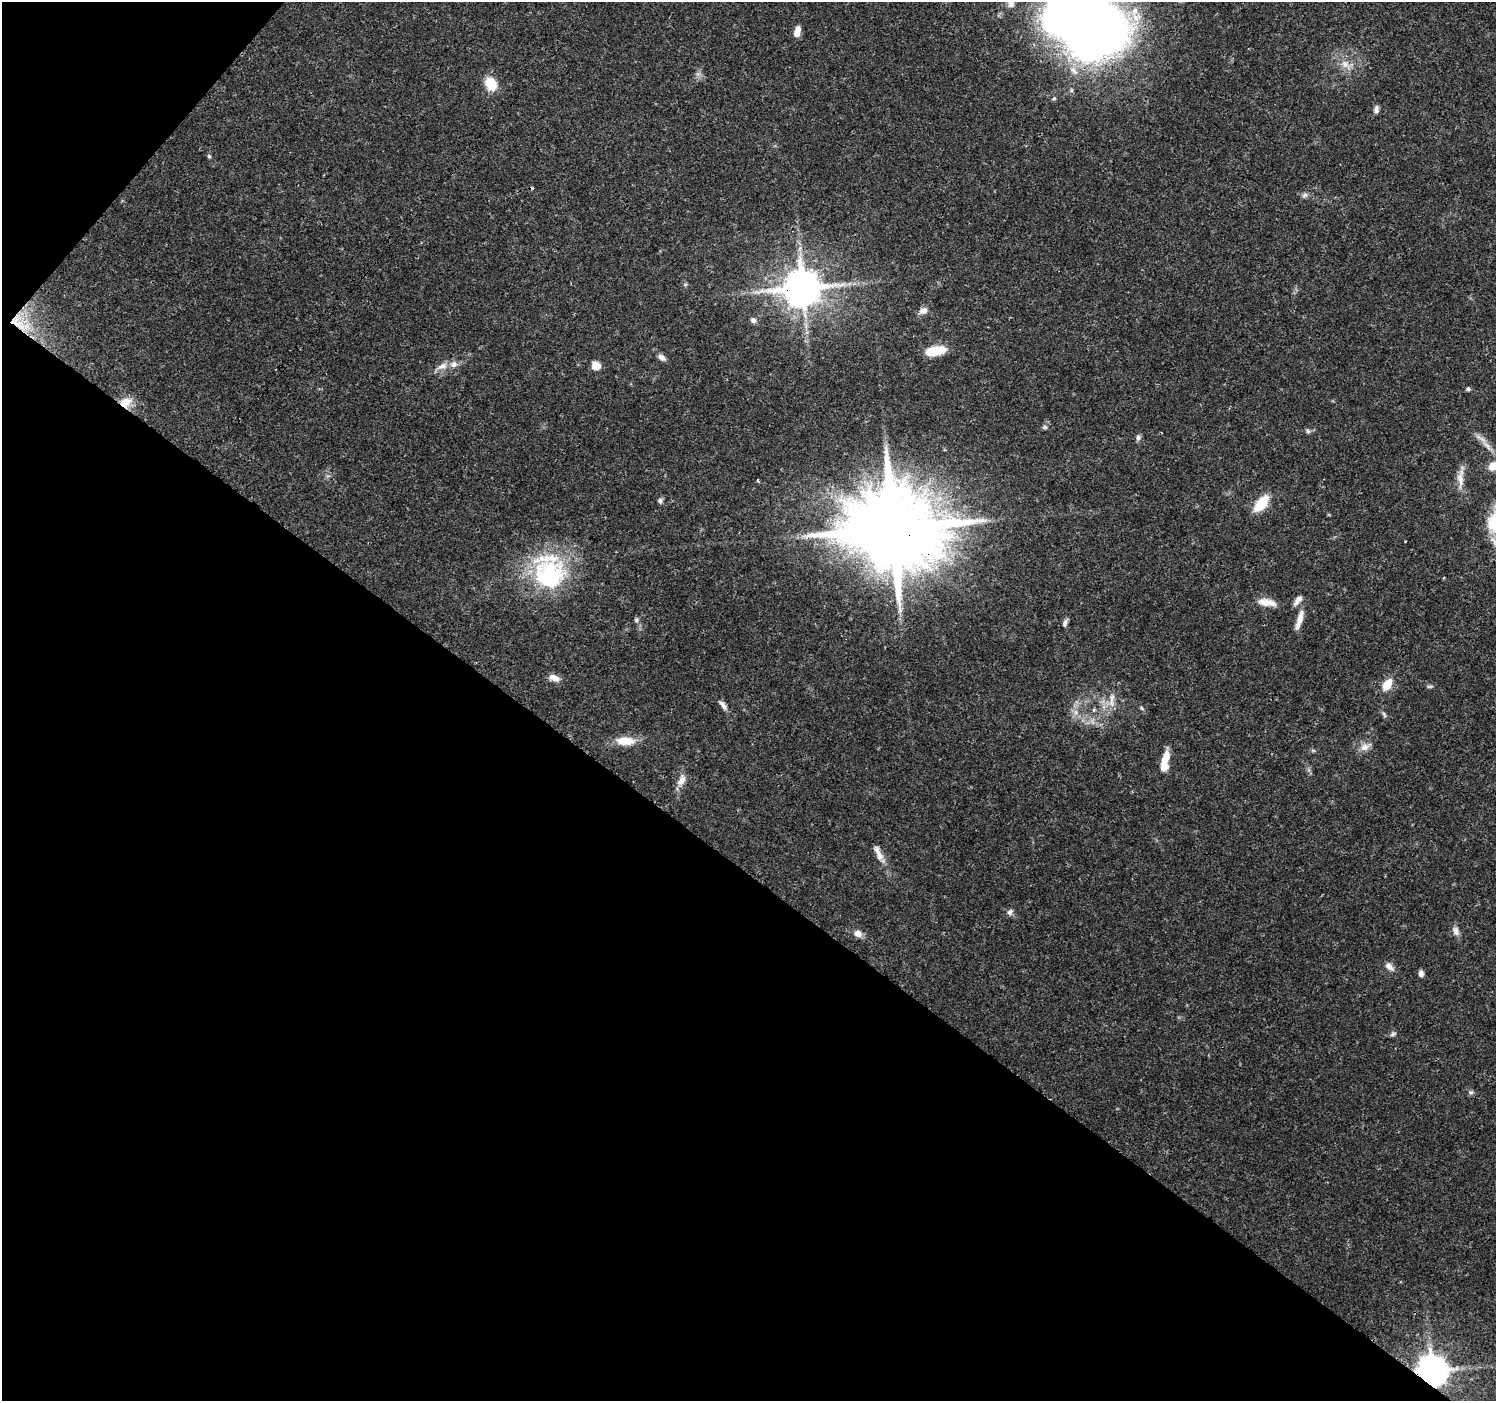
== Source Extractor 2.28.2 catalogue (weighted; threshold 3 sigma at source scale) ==
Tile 9 of 4 x 4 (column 1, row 3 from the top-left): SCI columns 3-1496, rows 1577-2975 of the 5988 x 6020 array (HDU 1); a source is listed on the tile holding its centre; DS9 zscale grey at full resolution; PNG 1498 x 1403 px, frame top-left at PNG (2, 2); no overlay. Shown black and unused: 40% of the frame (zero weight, under 3 of 4 exposures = <1% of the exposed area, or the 3 px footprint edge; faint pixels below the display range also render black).
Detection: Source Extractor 2.28.2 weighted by HDU 2 'WHT'; one run over the whole footprint, this tile lists its part. Background 0.0621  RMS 0.0028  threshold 0.0124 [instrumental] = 3 sigma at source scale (4.5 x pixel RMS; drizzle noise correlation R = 1.50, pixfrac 1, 0.0396/0.0396 arcsec/px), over >= 5 px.
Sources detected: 63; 1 cosmic-ray / hot-pixel residue — not listed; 2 inside a brighter listed object's ellipse — not listed separately; the other 60 listed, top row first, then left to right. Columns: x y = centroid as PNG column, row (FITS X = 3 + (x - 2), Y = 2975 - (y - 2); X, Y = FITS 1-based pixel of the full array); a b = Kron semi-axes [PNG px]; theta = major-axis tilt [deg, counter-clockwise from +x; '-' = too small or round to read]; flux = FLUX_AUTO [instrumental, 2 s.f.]
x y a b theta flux
1011 3 13 8 88 1.6
1135 11 14 8 69 3
1087 23 62 42 -52 490
797 31 13 6 75 2.3
1346 64 17 7 -51 2.6
698 74 7 4 -71 0.72
491 84 10 8 -54 8.8
1071 90 6 4 -73 0.39
1376 109 9 5 82 1
209 156 6 5 - 0.4
1305 195 8 7 - 0.86
685 285 6 4 19 0.38
803 288 11 10 - 910
923 311 12 8 25 1.6
753 320 8 7 - 0.86
16 323 20 7 -33 3.7
935 351 21 9 10 7.5
661 357 10 6 -38 1.4
443 366 15 8 17 2
596 366 7 6 - 4.2
1468 389 5 5 - 0.65
125 402 17 12 26 4.1
1045 427 6 6 - 0.63
1308 431 6 6 - 0.54
1138 437 8 6 86 0.82
1487 446 18 6 -47 2.4
1493 466 10 9 - 3.4
1460 479 32 8 89 3
758 480 3 3 - 0.4
660 501 7 5 -83 0.73
1261 503 17 9 49 8.7
893 529 27 21 32 5200
549 576 22 16 -84 48
1298 600 14 6 52 1.6
1270 602 21 10 -22 3
1299 619 28 7 73 3
636 620 5 5 - 0.52
1065 623 10 5 69 0.87
554 678 14 8 -22 2
1387 684 13 9 54 4.3
1430 686 8 4 1 0.48
1112 700 25 6 90 2.2
723 705 14 6 -57 1.3
1142 708 6 4 -59 0.43
1094 710 6 4 -72 0.38
1076 712 7 6 - 1.1
1384 714 9 4 -63 0.6
625 741 25 10 -2 5
1365 747 17 9 28 2.1
1166 757 15 7 69 4.1
681 780 15 8 64 2.3
878 853 25 7 -67 2.5
1010 912 8 7 - 0.92
1456 931 12 8 -62 1.5
857 933 9 7 -36 2.1
1389 967 12 7 -40 1.7
1421 973 7 5 -81 1.1
1393 1034 9 5 17 0.64
1471 1092 7 6 - 0.63
1432 1371 9 9 - 580
Overlapping masked pixels (flux is a lower limit): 7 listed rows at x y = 1087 23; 803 288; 16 323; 125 402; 1460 479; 893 529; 1432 1371
Isophote crosses this tile's border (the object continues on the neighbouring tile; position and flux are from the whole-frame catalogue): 3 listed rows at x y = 1011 3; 1087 23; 1493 466